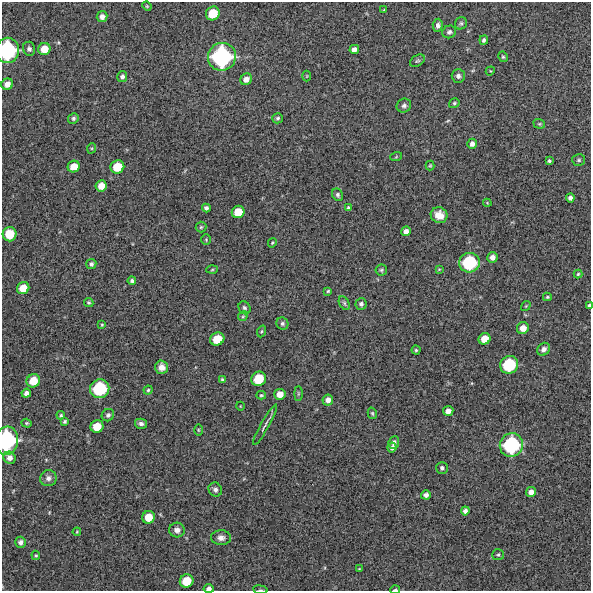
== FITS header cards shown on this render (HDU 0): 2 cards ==
NAXIS1  =                  589 /FITS: X Dimension
NAXIS2  =                  589 /FITS: Y Dimension

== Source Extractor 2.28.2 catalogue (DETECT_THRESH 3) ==
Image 589 x 589 px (HDU 0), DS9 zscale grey, 1 PNG px = 1 image px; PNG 593 x 593 px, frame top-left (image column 1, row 589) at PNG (2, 2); each listed source drawn as its Kron ellipse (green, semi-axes under 4 px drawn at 4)
Background 9140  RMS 280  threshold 847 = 3 sigma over >= 5 px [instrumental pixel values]
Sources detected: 119; all 119 listed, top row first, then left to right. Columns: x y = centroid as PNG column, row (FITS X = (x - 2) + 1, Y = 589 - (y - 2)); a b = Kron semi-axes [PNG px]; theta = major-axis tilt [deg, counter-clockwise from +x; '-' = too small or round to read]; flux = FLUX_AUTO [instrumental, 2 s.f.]
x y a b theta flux
147 6 5 4 - 2.0e+04
384 10 4 3 - 1.6e+04
213 13 7 6 - 4.3e+05
102 17 5 5 - 9.1e+04
461 23 6 5 - 3.6e+04
438 25 7 5 84 5.8e+04
449 32 7 6 - 5.4e+04
484 40 5 4 - 3.9e+04
29 49 7 6 - 5.7e+04
44 49 6 6 - 2.8e+05
354 49 5 4 - 8.5e+04
8 50 12 11 - 1.8e+06
222 57 14 13 - 2.3e+06
503 57 5 4 - 2.6e+04
417 61 8 5 29 3.3e+04
490 71 4 3 - 1.6e+04
307 76 5 3 - 1.4e+04
458 76 7 6 - 6.1e+04
122 77 5 5 - 5.9e+04
246 79 6 5 - 1.2e+05
7 84 6 5 - 1.4e+05
454 103 5 4 - 2.6e+04
404 105 7 6 - 5.6e+04
73 118 5 5 - 4.3e+04
278 118 5 5 - 4.0e+04
539 124 6 4 -19 2.4e+04
472 144 5 5 - 8.0e+04
92 148 5 3 - 1.7e+04
396 157 6 4 19 2.0e+04
579 160 6 6 - 3.6e+04
549 161 3 3 - 2.8e+04
430 165 5 4 - 2.1e+04
74 166 6 5 - 2.5e+05
117 167 7 6 - 4.1e+05
101 186 6 5 - 1.9e+05
338 195 6 5 - 4.5e+04
570 198 4 4 - 6.2e+04
487 203 4 4 - 1.7e+04
206 208 4 4 - 5.1e+04
348 208 4 3 - 2.3e+04
238 212 6 6 - 3.2e+05
439 215 8 7 - 1.9e+05
201 227 5 5 - 2.9e+04
406 231 5 4 - 9.2e+04
10 234 7 7 - 4.2e+05
206 240 5 4 - 2.3e+04
272 243 5 3 - 1.9e+04
492 257 5 5 - 1.1e+05
469 263 10 9 - 1.2e+06
91 264 5 5 - 5.0e+04
439 269 4 3 - 1.8e+04
212 270 5 3 - 2.2e+04
381 270 6 5 - 3.1e+04
578 274 4 4 - 2.7e+04
132 281 4 4 - 4.1e+04
23 288 6 6 - 2.9e+05
328 291 3 3 - 2.0e+04
547 297 4 4 - 2.6e+04
89 303 5 4 - 3.1e+04
344 303 7 5 -61 3.9e+04
361 304 6 5 - 4.7e+04
589 305 4 3 - 3.6e+04
526 306 5 3 - 1.5e+04
244 308 7 5 -57 4.1e+04
243 316 5 4 - 2.1e+04
282 324 6 6 - 4.1e+04
102 325 4 3 - 2.1e+04
523 328 6 5 - 1.7e+05
261 331 6 4 69 2.4e+04
217 339 7 6 - 4.1e+05
484 339 6 5 - 2.3e+05
543 349 7 6 - 7.7e+04
416 350 4 4 - 2.7e+04
509 365 9 8 - 1.0e+06
162 367 7 6 - 1.3e+05
259 379 7 7 - 5.3e+05
222 380 4 3 - 2.8e+04
33 381 7 6 - 3.3e+05
100 389 10 9 - 1.2e+06
148 390 4 4 - 2.6e+04
26 393 5 4 - 7.8e+04
280 394 5 5 - 1.8e+05
298 394 7 4 90 2.5e+04
261 395 5 4 - 2.4e+04
328 400 5 5 - 1.0e+05
240 406 4 3 - 1.2e+04
448 411 5 5 - 1.2e+05
372 413 6 4 -74 2.7e+04
61 415 4 3 - 2.6e+04
108 415 6 6 - 4.7e+04
65 421 4 4 - 3.3e+04
27 423 5 4 - 2.5e+04
141 424 6 5 - 5.2e+04
265 425 23 2 61 5.7e+04
97 426 6 6 - 3.4e+05
198 430 6 4 -89 2.0e+04
7 441 14 11 84 2.0e+06
394 442 6 5 - 6.4e+04
511 445 12 11 - 1.7e+06
392 448 5 4 - 7.1e+04
10 458 6 6 - 9.0e+04
442 468 6 6 - 4.5e+04
48 478 8 8 - 8.1e+04
215 490 7 6 - 6.2e+04
531 492 5 5 - 1.1e+05
426 495 5 4 - 7.0e+04
465 511 4 4 - 6.3e+04
149 517 6 6 - 3.2e+05
177 530 8 7 - 9.7e+04
77 532 4 3 - 1.6e+04
221 538 10 7 -3 9.8e+04
20 542 5 5 - 6.8e+04
36 555 5 4 - 2.4e+04
498 555 6 5 - 3.0e+04
359 569 4 2 - 1.2e+04
187 581 7 6 - 4.1e+05
209 588 5 4 - 6.2e+04
260 590 7 3 -8 2.1e+04
395 590 5 2 - 2.3e+04
At the frame edge (FLAGS 8, measured only in part): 6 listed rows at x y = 8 50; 589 305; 7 441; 209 588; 260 590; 395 590